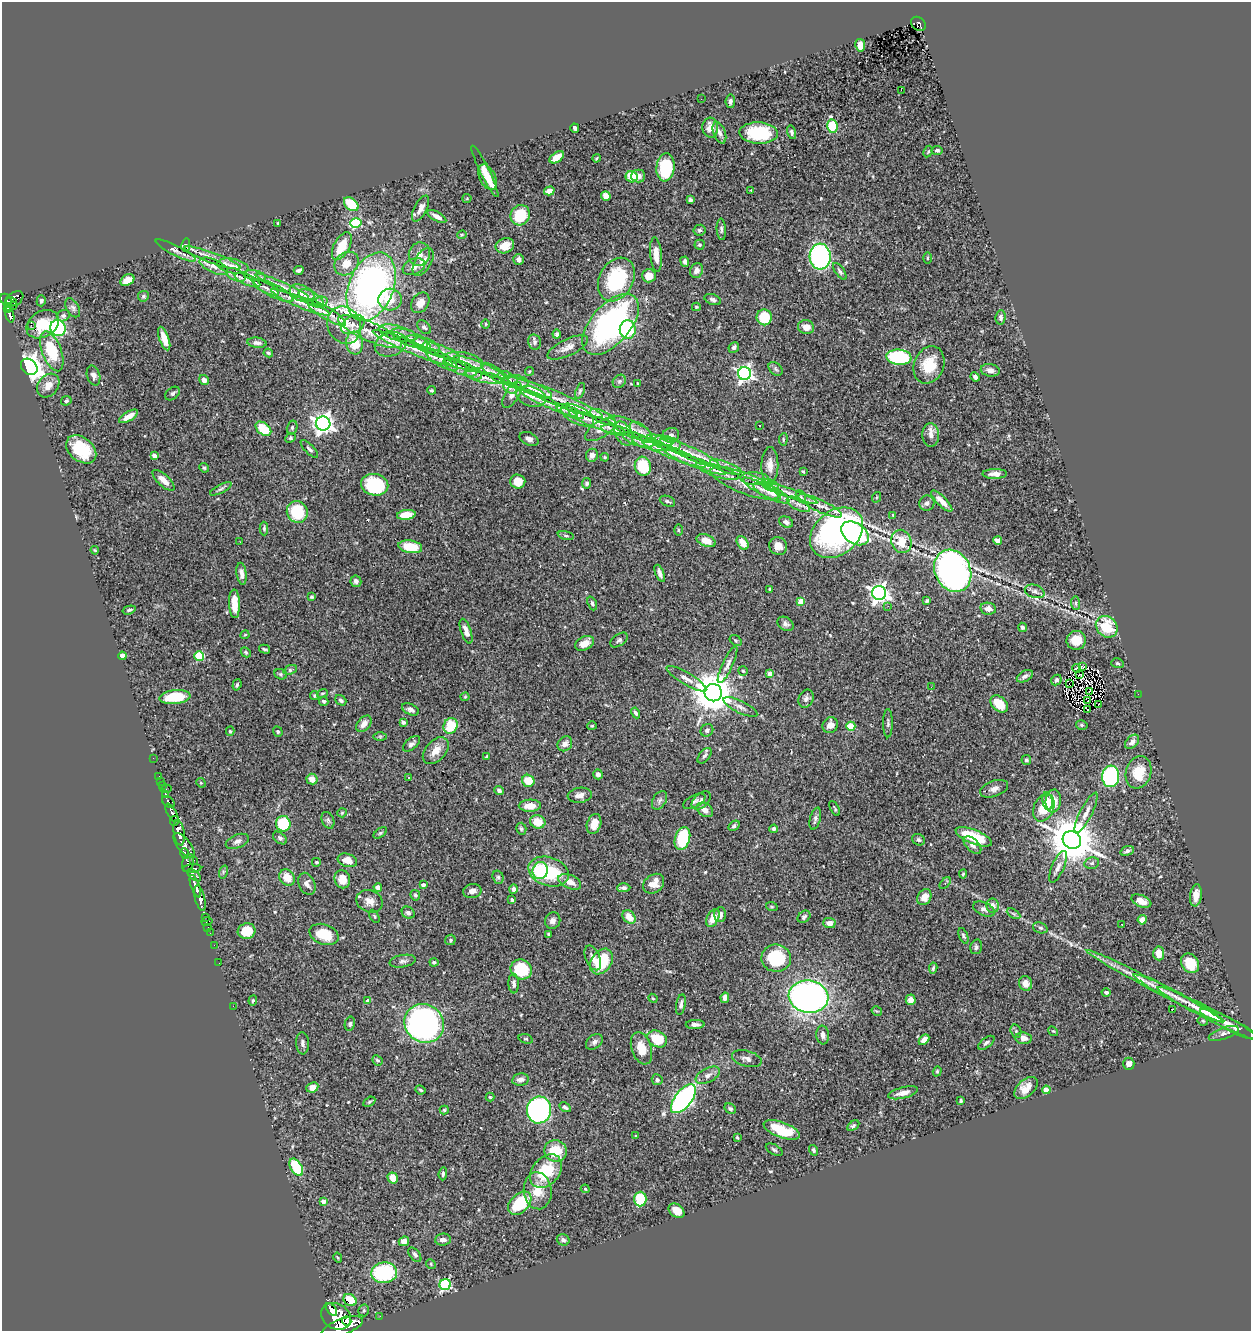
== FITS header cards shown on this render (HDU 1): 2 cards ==
NAXIS1  =                 1249
NAXIS2  =                 1329

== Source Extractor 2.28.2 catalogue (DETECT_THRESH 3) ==
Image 1249 x 1329 px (HDU 1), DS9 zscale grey, 1 PNG px = 1 image px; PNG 1253 x 1333 px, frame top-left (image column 1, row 1329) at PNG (2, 2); each listed source drawn as its Kron ellipse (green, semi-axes under 4 px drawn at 4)
Background 0.666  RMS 0.027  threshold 0.0818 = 3 sigma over >= 5 px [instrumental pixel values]
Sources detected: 536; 2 with non-positive FLUX_AUTO (blend fragments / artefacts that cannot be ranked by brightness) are neither listed nor drawn; of the other 534, the 500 brightest by FLUX_AUTO listed and drawn (34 fainter detections omitted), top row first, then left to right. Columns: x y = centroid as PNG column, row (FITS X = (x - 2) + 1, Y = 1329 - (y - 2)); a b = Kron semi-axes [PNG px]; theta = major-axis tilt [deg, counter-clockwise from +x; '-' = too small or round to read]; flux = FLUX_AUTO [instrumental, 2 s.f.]
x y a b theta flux
918 24 8 6 -42 93
860 45 6 5 - 22
901 90 2 2 - 4.3
701 99 2 2 - 3.1
730 101 7 4 83 4.6
832 126 7 5 -80 120
575 128 4 3 - 5.2
710 128 10 8 -86 17
791 132 7 4 -75 4
719 133 11 6 -69 8.8
759 133 19 10 -3 100
937 150 5 4 - 3.9
928 152 6 4 62 2.3
557 157 8 5 34 23
596 158 4 2 - 1.9
665 167 14 9 84 95
485 171 28 4 -64 25
638 176 7 6 - 12
487 177 13 8 -63 21
632 177 6 5 - 42
751 190 3 3 - 4.8
549 191 5 4 - 11
606 196 5 4 - 17
467 198 4 4 - 2
690 200 4 3 - 4.2
351 204 8 5 -41 55
421 209 14 6 62 12
520 215 10 9 - 67
437 216 10 4 -29 10
278 223 3 3 - 2.7
356 223 5 5 - 130
721 229 10 4 -86 4.6
699 230 6 5 - 3.5
462 235 5 3 - 1.9
186 245 7 4 82 2.6
699 245 5 5 - 2.6
342 246 15 8 62 38
505 246 9 7 20 20
176 250 22 5 -27 9.1
419 254 12 10 72 14
656 255 17 6 -85 22
820 257 13 10 -86 310
213 258 30 5 -20 20
927 258 6 4 -90 2.4
518 259 5 5 - 6.6
423 262 15 8 60 16
685 262 5 4 - 4.3
346 263 13 11 42 26
214 266 15 6 -24 9.7
233 266 16 7 -10 15
414 267 12 7 23 12
299 270 5 3 - 5.4
697 271 7 6 - 11
840 271 10 4 -55 4.6
236 275 10 5 -26 7.4
255 275 11 5 -12 5.2
649 276 7 6 - 24
616 279 23 17 61 150
127 280 7 5 31 18
247 280 14 5 -24 8.2
282 286 29 4 -25 15
371 287 36 22 68 910
266 288 14 5 -27 10
274 291 22 6 -27 14
302 293 13 8 -25 13
143 296 5 5 - 3.7
311 298 14 6 -28 7.1
14 299 10 6 32 340
6 300 7 5 -50 410
390 300 11 11 - 35
713 300 8 5 -20 5.2
41 301 5 4 - 3.6
11 302 6 3 -13 260
301 302 32 5 -23 18
320 302 8 5 19 4.1
420 303 11 8 55 19
12 306 6 3 19 58
696 307 4 3 - 2.5
73 308 10 6 -60 5.6
8 309 4 3 - 120
326 313 23 6 -32 15
10 315 8 4 -72 210
63 316 7 5 24 4.2
764 317 8 7 - 51
1001 317 7 5 85 5
42 324 17 13 33 59
485 324 4 3 - 1.7
611 324 37 19 49 470
31 325 2 2 - 1300
344 325 19 16 -64 45
353 325 13 8 28 16
424 327 8 5 -44 4.5
806 327 8 7 - 18
58 328 8 7 - 220
628 329 9 8 - 85
370 332 34 9 -23 44
398 333 19 7 -14 15
557 334 4 4 - 4.3
164 338 12 5 -70 20
409 338 19 7 -22 12
419 342 12 5 -25 5.6
535 342 8 6 -78 4.8
257 343 9 5 -7 6.7
355 343 11 8 -84 47
391 344 16 11 16 22
427 346 14 7 -25 9.2
568 347 22 8 25 16
734 347 6 4 47 5.5
412 348 43 6 -23 30
52 351 21 9 -69 77
441 351 20 6 -20 13
268 353 5 3 - 2.6
899 357 12 7 -6 180
442 360 18 6 -30 14
464 361 20 8 -11 16
929 365 19 15 67 50
29 367 9 7 -43 1500
460 367 17 6 -22 13
479 367 27 5 -22 16
775 369 8 5 -43 3.9
990 370 9 6 -10 9
529 371 4 4 - 2.1
473 373 9 5 -26 5.6
495 373 16 5 -35 9.2
744 373 6 6 - 600
94 376 10 6 -74 6.4
484 377 20 5 -11 11
975 377 5 4 - 4.1
508 378 11 6 -27 6.4
204 380 5 4 - 8.6
619 381 7 6 - 4.1
516 382 12 6 -10 9.2
638 383 3 3 - 2.1
48 385 13 10 51 16
530 387 23 5 -22 17
510 388 7 5 -36 3.6
431 390 4 3 - 2.4
580 391 8 4 71 3.4
173 393 8 5 38 4.8
512 395 14 7 59 10
531 396 15 10 -17 16
555 398 52 6 -22 38
66 401 5 4 - 3.5
548 403 32 4 -25 17
570 411 15 5 -24 8.5
578 415 18 8 -27 19
128 416 10 4 31 20
603 417 14 6 -25 10
597 423 30 5 -20 18
323 424 7 7 - 1100
759 426 3 2 - 2.8
292 428 7 5 76 3.7
631 428 24 8 -25 19
263 429 9 6 -39 60
600 430 17 8 31 14
616 430 15 5 -11 6.9
641 432 13 7 -42 11
623 433 13 8 -61 12
671 435 8 7 - 9.3
931 435 12 8 -87 15
291 438 6 4 42 2.6
529 439 10 6 -26 6.8
783 439 6 4 84 2.3
638 440 16 6 -19 10
660 440 14 5 -14 8.3
667 443 14 6 -12 12
650 444 18 5 -15 12
81 449 17 11 -39 76
309 449 11 4 -45 4.8
690 453 32 6 -24 22
674 454 34 5 -22 22
592 455 6 6 - 9.4
154 456 4 4 - 11
605 457 4 3 - 2
695 462 32 4 -21 17
770 465 18 8 90 19
643 466 9 8 - 76
726 467 16 5 -20 11
204 468 5 4 - 2.5
718 471 22 5 -18 14
803 472 4 2 - 2.1
995 474 12 5 1 11
755 479 14 6 -3 12
164 480 14 5 -43 16
518 482 7 7 - 25
587 483 5 4 - 5
745 483 36 10 -21 39
375 485 14 10 -12 120
770 485 9 5 -25 6.8
221 489 12 4 27 4.5
762 489 21 5 -29 12
771 493 20 6 -26 16
789 493 30 4 -20 14
801 497 7 4 -64 3.4
877 497 5 3 - 1.7
667 501 8 5 -22 3.5
942 501 14 5 -44 16
927 503 8 7 - 6.2
798 504 13 5 -26 7.5
820 506 24 6 -25 15
297 512 11 10 - 71
406 515 9 5 7 35
893 515 3 3 - 1.8
786 522 7 5 -23 7.1
264 528 7 4 -89 3.8
678 530 5 3 - 1.9
836 533 29 22 40 500
855 533 15 10 -34 240
566 536 8 3 -11 3.1
706 541 10 6 -20 22
901 541 12 10 -69 36
998 541 4 4 - 23
240 542 3 2 - 2
743 543 7 5 -55 29
778 546 9 8 - 15
410 547 12 6 -9 50
95 550 4 3 - 1.9
953 571 22 17 -63 950
660 573 9 4 -67 6.7
242 574 11 5 -82 9.8
356 581 6 5 - 6.4
770 589 3 3 - 3.4
1035 591 10 6 -16 6.6
879 593 7 7 - 880
312 597 3 3 - 2.6
801 601 4 4 - 29
927 601 4 3 - 2.6
592 603 7 4 -68 4.2
1076 603 6 4 -83 3.4
234 604 14 5 -88 29
888 606 3 2 - 4.8
988 609 8 6 -11 11
129 610 7 3 16 3.2
785 624 9 6 -31 6.4
1022 627 4 4 - 4.9
1107 627 12 9 -43 70
466 631 13 5 -71 13
245 635 4 3 - 1.9
619 640 10 5 36 5.3
736 640 6 4 -35 3
1076 640 9 9 - 27
584 643 10 6 27 19
265 649 5 3 - 3
246 652 5 4 - 2.5
122 656 4 4 - 18
199 656 5 5 - 87
1117 663 6 4 -16 2.9
728 665 20 5 65 9.8
1082 667 3 2 - 1.9
1076 668 4 3 - 3.4
290 670 7 4 20 3.2
743 671 5 4 - 2.3
281 674 6 5 - 2.8
770 674 4 4 - 12
1079 675 3 2 - 2
1025 676 8 5 30 7.1
686 679 23 6 -30 12
1056 680 6 5 - 5.6
1069 684 3 2 - 3.6
237 685 6 3 72 2.8
931 687 3 3 - 2.5
1089 692 2 2 - 1.9
322 693 6 4 19 2.3
713 693 9 8 - 5600
1138 694 2 2 - 11
315 696 4 4 - 2.5
175 697 15 7 6 66
465 697 4 4 - 1.9
806 699 9 7 65 6.6
341 700 6 4 -40 4
324 701 4 4 - 3.4
1088 701 3 2 - 3.1
999 704 10 7 -42 45
1098 705 3 2 - 2.2
740 707 19 6 -26 10
410 709 9 5 -25 6.9
1087 710 3 3 - 3.7
636 713 6 4 -61 4.7
403 722 4 3 - 4.5
888 723 14 5 -90 4.8
364 724 9 6 51 13
830 725 8 7 - 15
1082 725 6 4 -16 3
450 726 8 7 - 46
592 726 5 4 - 2
851 726 4 4 - 59
707 730 7 6 - 4.2
230 731 4 4 - 2.3
278 732 5 4 - 3.4
380 736 6 4 0 2.5
1132 742 8 5 47 8.2
411 744 10 5 40 6.2
565 744 8 6 47 9.7
436 751 16 10 48 20
705 756 9 5 50 4.6
486 757 3 2 - 2
153 758 2 2 - 2.8
1026 760 5 4 - 3.4
1139 772 16 12 73 42
598 774 5 4 - 8.5
159 776 2 2 - 4.6
1111 776 11 8 84 250
409 778 3 2 - 2.8
312 779 6 5 - 17
161 781 2 2 - 7.5
528 781 6 6 - 37
201 783 5 4 - 1.9
162 785 4 3 - 32
166 789 6 2 7 13
994 789 14 8 19 10
499 791 5 4 - 4.8
166 794 3 3 - 120
580 795 12 7 7 11
659 800 10 6 59 6.6
701 800 11 7 42 8.1
694 801 12 6 27 6.2
1047 801 9 5 -81 11
1053 801 11 7 84 27
168 802 7 5 -41 270
530 806 11 6 1 23
835 808 8 2 -62 2.4
1044 808 14 10 65 41
705 810 9 6 -36 13
172 813 10 4 -60 1000
342 813 5 4 - 2
1086 813 22 6 63 14
815 819 11 5 75 6.1
328 820 9 6 -67 4.5
174 821 5 3 - 320
538 822 8 6 -18 30
283 824 7 7 - 76
594 824 10 7 71 18
734 826 6 4 30 4
521 829 6 5 - 3.2
774 829 4 3 - 4
179 833 13 5 -82 2400
380 833 8 4 36 2.9
974 837 19 7 -22 77
280 838 8 5 -39 4.3
682 839 12 7 74 91
919 840 7 5 -27 4.7
1072 840 9 8 - 8100
237 841 12 6 22 7.5
184 845 15 6 -51 1200
972 845 11 6 -44 7.7
1127 851 7 4 19 4.9
185 853 5 4 - 370
194 860 2 2 - 13
347 860 10 6 -19 21
316 862 4 4 - 3.1
188 863 9 5 77 470
1092 863 7 5 13 4.6
1058 867 17 6 67 10
192 869 9 3 5 290
540 871 8 7 - 120
223 872 7 4 72 3
549 872 21 14 -18 110
963 874 4 4 - 2.2
194 875 8 4 -38 360
498 877 7 5 -73 3.9
287 878 8 7 - 25
342 879 9 7 -78 21
570 882 12 6 -24 18
945 883 7 4 48 2.8
307 884 11 8 -65 9
654 884 11 8 38 22
423 885 4 4 - 5.9
195 886 12 4 -70 1000
378 887 4 4 - 18
624 888 6 4 1 6
514 889 5 4 - 5.4
472 891 9 7 9 10
415 895 5 4 - 3.6
1196 895 11 6 82 19
924 897 8 6 61 18
200 898 13 5 -76 1300
512 900 4 3 - 3
370 901 13 11 -22 15
1141 901 10 5 -22 15
993 906 7 6 - 12
772 907 6 3 -18 1.9
984 909 11 6 -24 7.5
408 913 7 5 -39 5.5
720 914 7 5 87 6.9
1014 914 7 4 -31 3.5
374 916 7 3 -60 2.2
205 917 3 2 - 13
629 917 7 5 -51 21
804 917 7 5 43 5.1
713 918 9 6 62 21
1142 920 4 4 - 21
207 921 5 3 - 32
553 921 8 7 - 7.9
829 923 6 5 - 11
1122 924 3 2 - 2.3
208 927 2 2 - 9.8
1040 928 7 5 -20 3.5
247 931 9 8 - 42
210 933 2 2 - 9.7
324 934 15 10 -19 51
549 934 4 4 - 3.3
963 936 8 4 -69 3.4
450 940 5 5 - 2.8
214 945 2 2 - 10
976 947 7 5 74 4.5
1159 953 7 5 -84 20
593 958 13 7 -67 11
776 958 15 13 -7 97
403 961 13 6 9 6.7
601 961 14 10 56 83
434 962 4 3 - 3.1
219 963 2 2 - 6.4
1190 963 10 8 -57 40
933 968 5 3 - 3.2
521 969 11 9 -31 91
1026 983 7 6 - 12
514 984 10 5 -87 6.7
1155 986 77 5 -28 46
1106 992 4 4 - 3.7
808 997 20 16 -7 840
653 998 5 4 - 1.9
725 998 5 4 - 7.9
1179 998 51 5 -27 25
911 1000 5 5 - 11
253 1001 5 4 - 2.5
368 1001 4 4 - 13
681 1005 10 4 79 5.5
233 1006 2 2 - 57
1173 1009 3 2 - 23
877 1011 5 3 - 1.7
1208 1013 57 6 -27 36
1203 1021 5 5 - 2.2
424 1023 20 19 - 680
350 1024 7 5 79 3.8
695 1025 9 4 1 7.5
1230 1025 33 6 -26 19
1016 1031 7 5 -72 3.4
1053 1031 5 4 - 2.1
1224 1033 16 5 20 7.8
823 1035 9 6 -83 7.9
1023 1038 8 6 -6 12
526 1039 7 4 -17 2.8
657 1039 10 7 -30 55
924 1040 6 4 48 10
594 1042 9 6 37 6
302 1043 11 6 -87 6.6
986 1043 9 5 36 5
641 1048 17 10 -71 31
747 1059 15 8 -15 9.5
377 1060 5 4 - 3.2
1129 1064 6 5 - 10
937 1071 5 4 - 2.3
708 1075 13 7 26 9.9
520 1079 8 6 10 8.2
657 1080 6 5 - 5
312 1087 6 5 - 18
1026 1088 14 8 40 19
421 1090 5 3 - 2.6
1046 1090 4 4 - 31
903 1093 15 5 14 13
490 1097 4 4 - 1.9
683 1099 17 8 52 550
961 1101 4 3 - 2.9
369 1102 7 4 30 2.9
565 1107 6 4 -30 4.7
730 1109 6 4 -32 3.4
444 1110 4 3 - 2.9
539 1110 13 12 - 480
853 1126 7 4 33 3.5
782 1130 19 7 -20 55
635 1135 3 3 - 3
737 1137 3 3 - 2.1
774 1150 9 5 -29 3.8
814 1150 5 4 - 3.8
555 1151 11 10 - 56
296 1167 10 5 -58 74
546 1171 19 13 49 70
443 1174 6 3 85 3.7
393 1178 6 5 - 26
585 1189 4 4 - 2
538 1191 18 14 -85 36
640 1199 7 6 - 80
324 1202 4 4 - 14
520 1203 14 9 45 87
677 1211 9 6 -40 18
443 1240 8 6 7 9
563 1240 6 5 - 5.1
404 1241 5 4 - 11
415 1255 8 5 -52 4.9
338 1258 5 3 - 1.8
431 1264 5 4 - 2.3
384 1273 13 10 7 190
445 1284 6 5 - 200
350 1300 7 5 -37 32
331 1309 7 3 -53 970
364 1310 6 5 - 3.4
336 1316 16 12 -29 4100
380 1316 2 2 - 5.1
347 1321 5 4 - 600
342 1327 22 8 20 3800
At the frame edge (FLAGS 8, measured only in part): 1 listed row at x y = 342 1327
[34 fainter detections neither listed nor drawn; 2 non-positive-flux detections neither listed nor drawn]